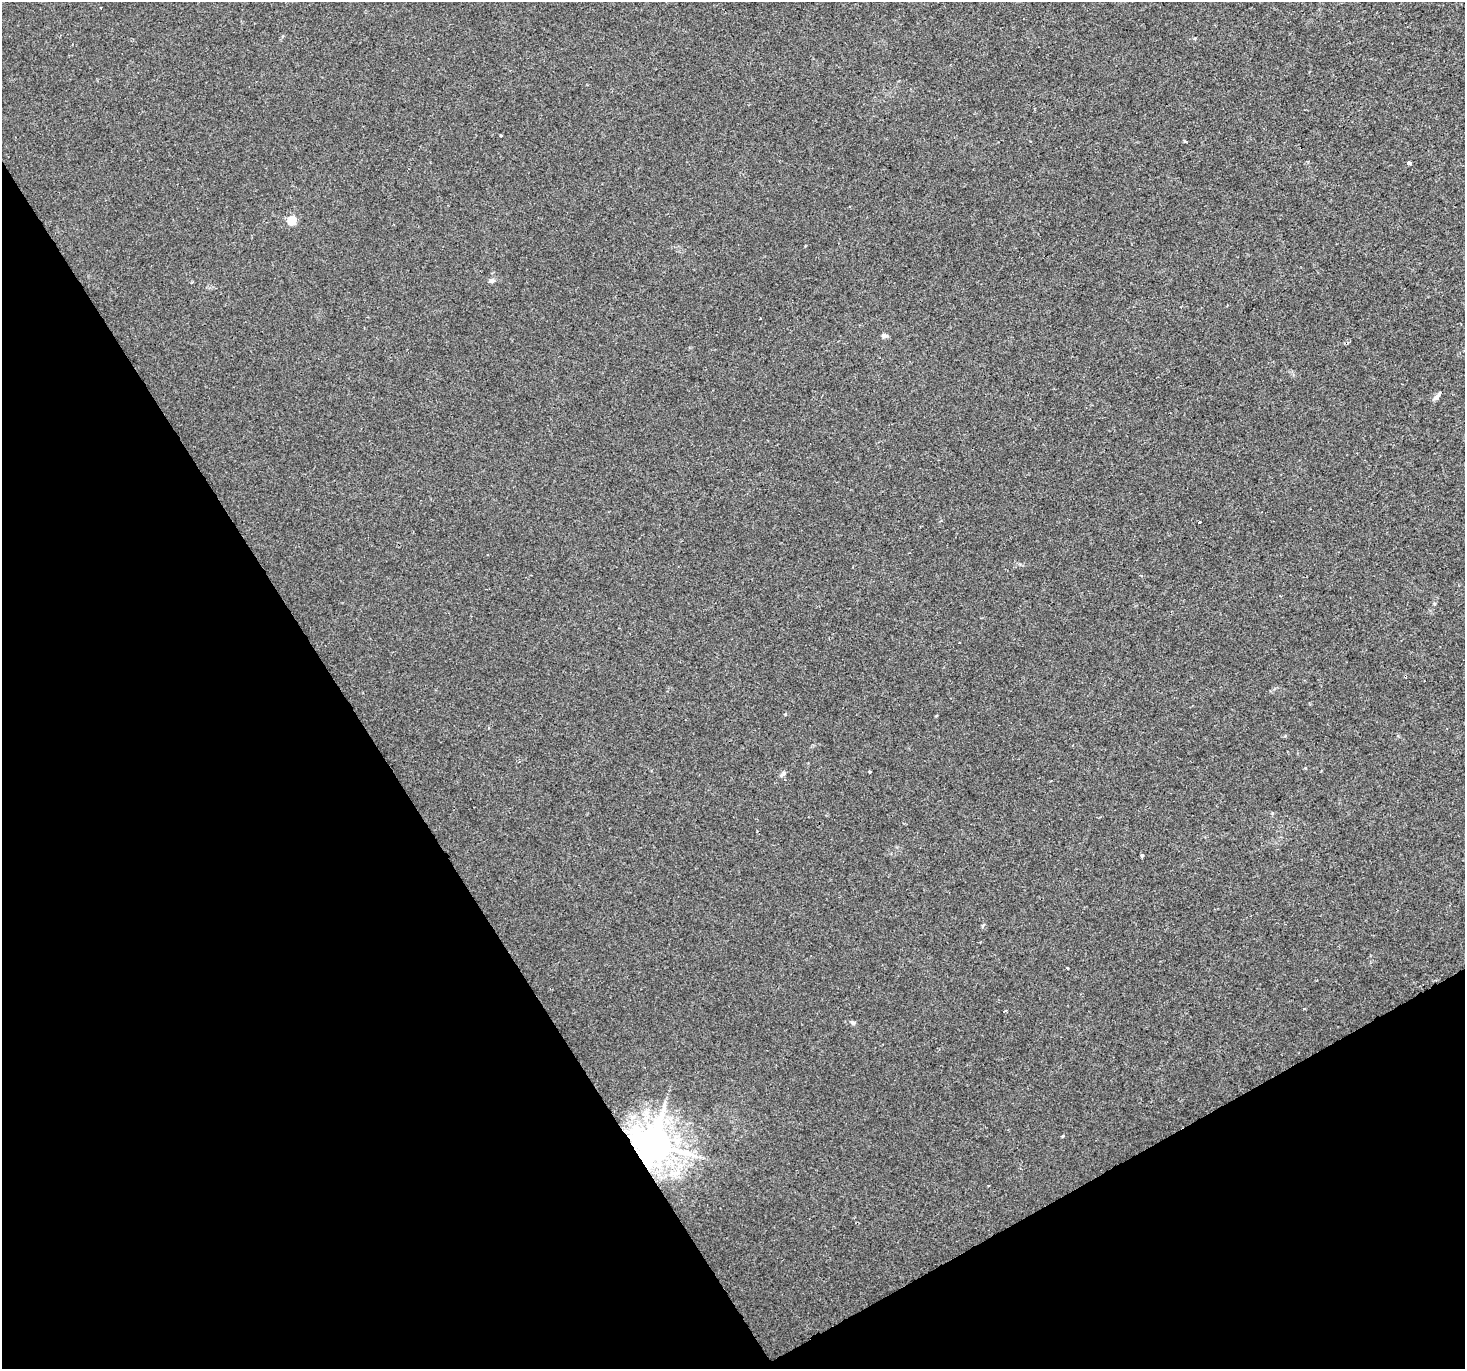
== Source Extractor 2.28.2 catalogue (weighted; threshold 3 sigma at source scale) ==
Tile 14 of 4 x 4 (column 2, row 4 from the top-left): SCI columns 1464-2926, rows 113-1479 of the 5854 x 5755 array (HDU 1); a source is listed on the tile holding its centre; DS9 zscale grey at full resolution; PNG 1467 x 1371 px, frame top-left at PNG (2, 2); no overlay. Shown black and unused: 30% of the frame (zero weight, under 2 of 3 exposures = <1% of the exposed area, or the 3 px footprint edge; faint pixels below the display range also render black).
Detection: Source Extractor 2.28.2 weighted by HDU 2 'WHT'; one run over the whole footprint, this tile lists its part. Background 0.004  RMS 0.0027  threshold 0.012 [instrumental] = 3 sigma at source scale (4.5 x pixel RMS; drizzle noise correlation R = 1.50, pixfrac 1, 0.0396/0.0396 arcsec/px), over >= 5 px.
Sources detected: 18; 1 cosmic-ray / hot-pixel residue — not listed; the other 17 listed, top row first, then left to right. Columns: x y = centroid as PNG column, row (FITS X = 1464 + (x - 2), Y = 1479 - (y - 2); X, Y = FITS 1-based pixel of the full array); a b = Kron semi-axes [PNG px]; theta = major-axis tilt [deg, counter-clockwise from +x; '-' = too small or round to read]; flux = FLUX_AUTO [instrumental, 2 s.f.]
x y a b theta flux
101 8 3 2 - 0.32
501 135 3 2 - 0.33
1185 142 3 3 - 0.35
1409 163 4 3 - 0.79
291 220 5 5 - 12
491 281 7 6 - 0.71
884 336 7 6 - 0.68
1437 396 11 5 52 1.1
488 555 2 2 - 0.24
870 772 3 2 - 0.28
783 774 10 4 46 0.61
1142 856 4 3 - 1.6
1067 968 3 2 - 0.32
1304 1009 4 2 - 0.25
853 1023 7 5 -26 0.48
654 1144 11 11 - 770
988 1185 3 2 - 0.32
Overlapping masked pixels (flux is a lower limit): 1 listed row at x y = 654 1144
Unlisted compact peaks at least as high as the median listed source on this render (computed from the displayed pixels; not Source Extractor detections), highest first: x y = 1063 1136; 1434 604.